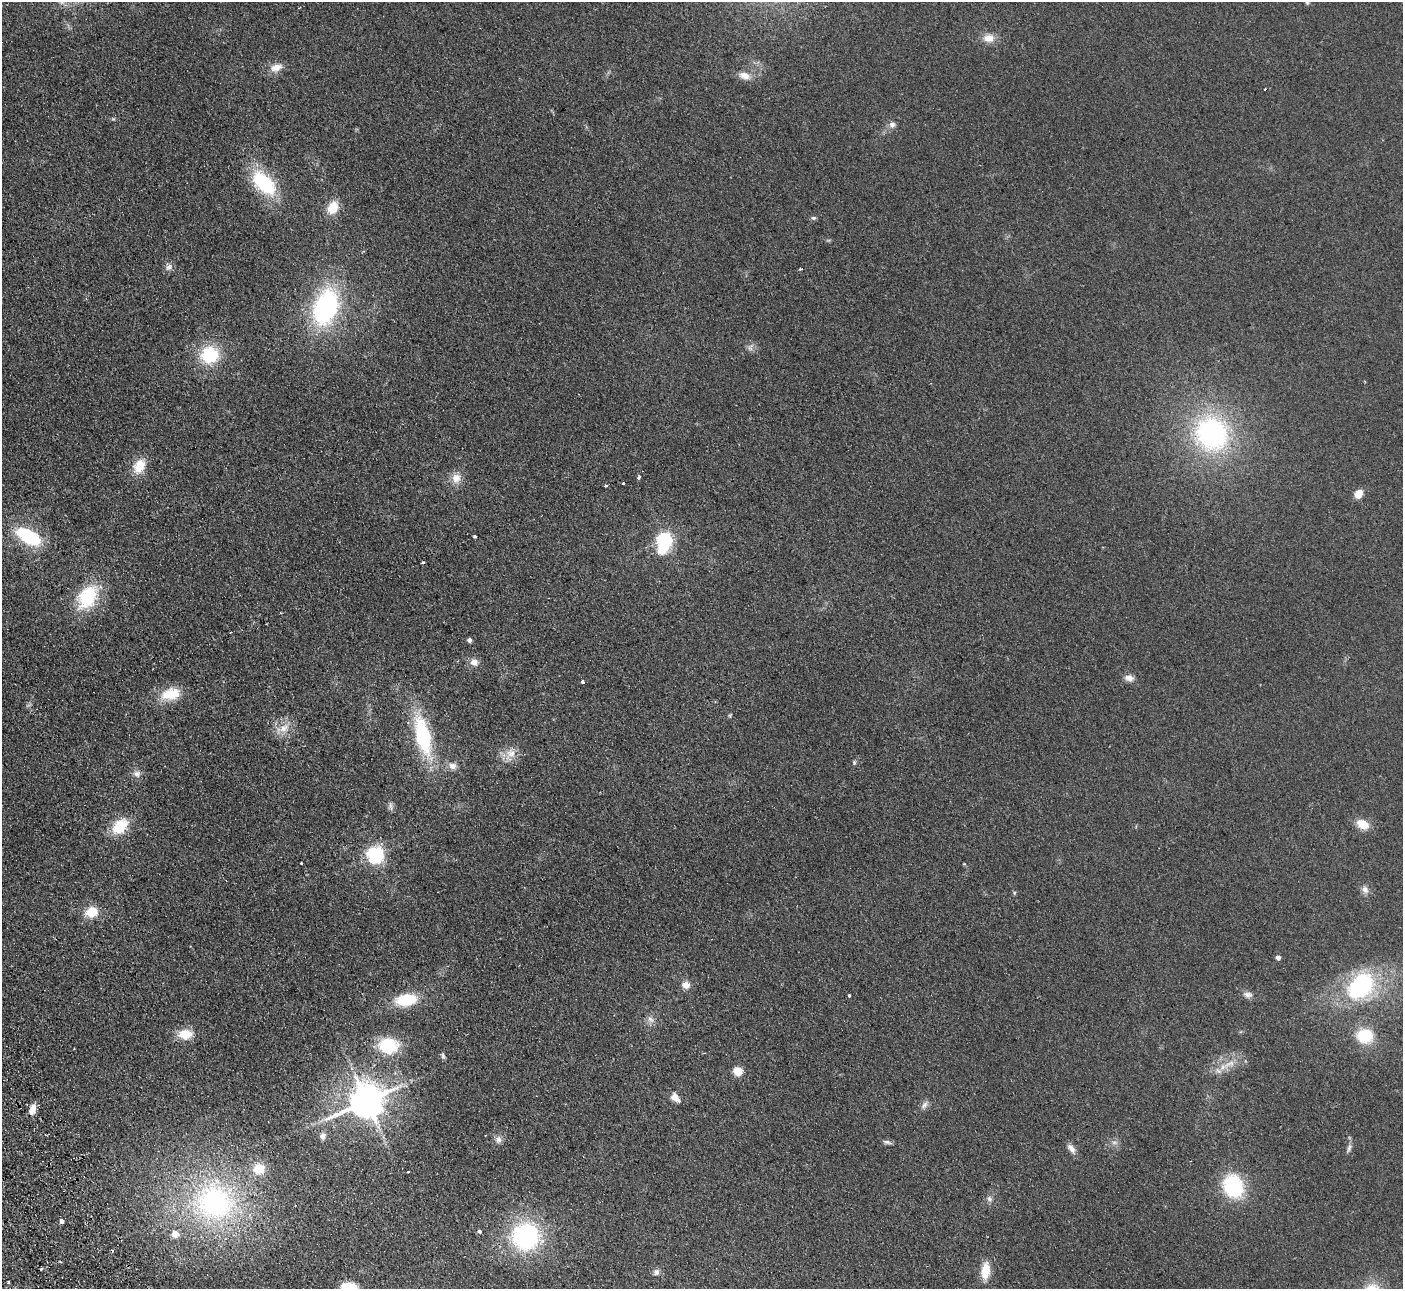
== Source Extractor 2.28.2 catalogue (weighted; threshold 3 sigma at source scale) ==
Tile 7 of 4 x 4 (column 3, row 2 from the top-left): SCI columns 2856-4256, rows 2757-4043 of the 5710 x 5643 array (HDU 1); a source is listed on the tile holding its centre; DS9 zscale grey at full resolution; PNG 1405 x 1291 px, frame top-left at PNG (2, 2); no overlay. Shown black and unused: <1% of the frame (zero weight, under 2 of 3 exposures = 3% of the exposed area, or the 3 px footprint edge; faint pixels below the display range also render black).
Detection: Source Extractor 2.28.2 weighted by HDU 2 'WHT'; one run over the whole footprint, this tile lists its part. Background 0.0981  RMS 0.01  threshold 0.0467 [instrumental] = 3 sigma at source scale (4.5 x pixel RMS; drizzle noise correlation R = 1.50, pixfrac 1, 0.05/0.05 arcsec/px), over >= 5 px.
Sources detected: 87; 1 too faint to see at this stretch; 1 inside a brighter object's white glare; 5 cosmic-ray / hot-pixel residue — not listed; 3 inside a brighter listed object's ellipse — not listed separately; the other 77 listed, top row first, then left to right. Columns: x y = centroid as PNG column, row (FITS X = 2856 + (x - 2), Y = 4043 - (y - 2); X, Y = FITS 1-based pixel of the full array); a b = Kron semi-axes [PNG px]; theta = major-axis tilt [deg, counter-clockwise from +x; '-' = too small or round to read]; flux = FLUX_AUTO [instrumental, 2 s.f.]
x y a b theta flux
1307 2 6 3 -2 1.1
989 38 15 11 -2 11
276 67 18 10 14 9.8
744 76 15 9 -18 9.3
1265 89 3 3 - 1.4
892 124 8 8 - 4.2
264 183 27 15 -47 77
333 207 13 10 62 21
813 218 7 5 -2 2
169 267 11 8 53 4.4
326 307 34 22 71 170
750 347 11 7 67 3.8
210 355 18 18 - 51
1212 433 35 33 -57 190
139 466 16 12 61 21
639 477 4 3 - 3.1
456 478 14 12 89 10
623 483 3 3 - 1.8
606 485 3 3 - 4
1359 493 7 5 47 34
29 537 22 11 -29 79
475 537 4 3 - 8.8
665 540 6 6 - 290
423 562 3 3 - 1.8
88 597 31 21 58 53
469 640 5 4 - 2.8
474 662 9 8 - 6.8
1129 678 12 8 -9 6
583 681 4 4 - 2.2
171 694 26 15 13 25
730 715 6 4 45 1.2
283 728 15 11 28 13
423 736 37 14 -76 100
510 754 21 11 64 12
854 763 6 5 - 1.5
452 766 11 9 -16 6.2
137 774 10 8 -26 5.1
391 806 15 4 -85 2.9
1363 824 11 8 -28 19
120 826 18 12 45 33
375 854 7 6 - 360
301 863 3 2 - 0.97
1365 889 11 8 -57 5
1014 893 5 5 - 1.3
92 912 12 10 20 22
1278 957 4 4 - 5.4
686 985 11 9 -12 7
1361 986 30 21 47 120
1248 995 11 8 -6 4.9
849 996 3 3 - 7.6
406 1000 21 12 8 42
650 1019 9 7 -34 4.5
185 1034 13 9 4 24
1365 1036 17 15 -8 37
388 1045 19 15 -4 49
443 1056 8 5 -75 1.9
1229 1064 23 8 29 13
738 1071 5 5 - 36
675 1097 10 6 -42 11
366 1101 11 10 - 2700
924 1105 13 6 48 4.4
32 1109 12 6 74 10
323 1136 9 7 72 4.4
498 1139 10 8 85 4.8
887 1142 12 5 -14 2.8
1349 1148 12 5 73 3.2
1071 1149 14 7 -55 6.5
1233 1186 20 16 -63 86
989 1199 9 6 -52 3.3
215 1202 62 55 -12 240
61 1221 4 3 - 17
479 1231 5 4 - 1.7
526 1236 29 27 -7 130
985 1271 19 9 84 19
657 1272 9 7 78 3.6
8 1283 3 3 - 2.5
349 1287 13 8 -5 32
Isophote crosses this tile's border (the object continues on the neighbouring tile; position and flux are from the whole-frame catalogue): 1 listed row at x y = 349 1287